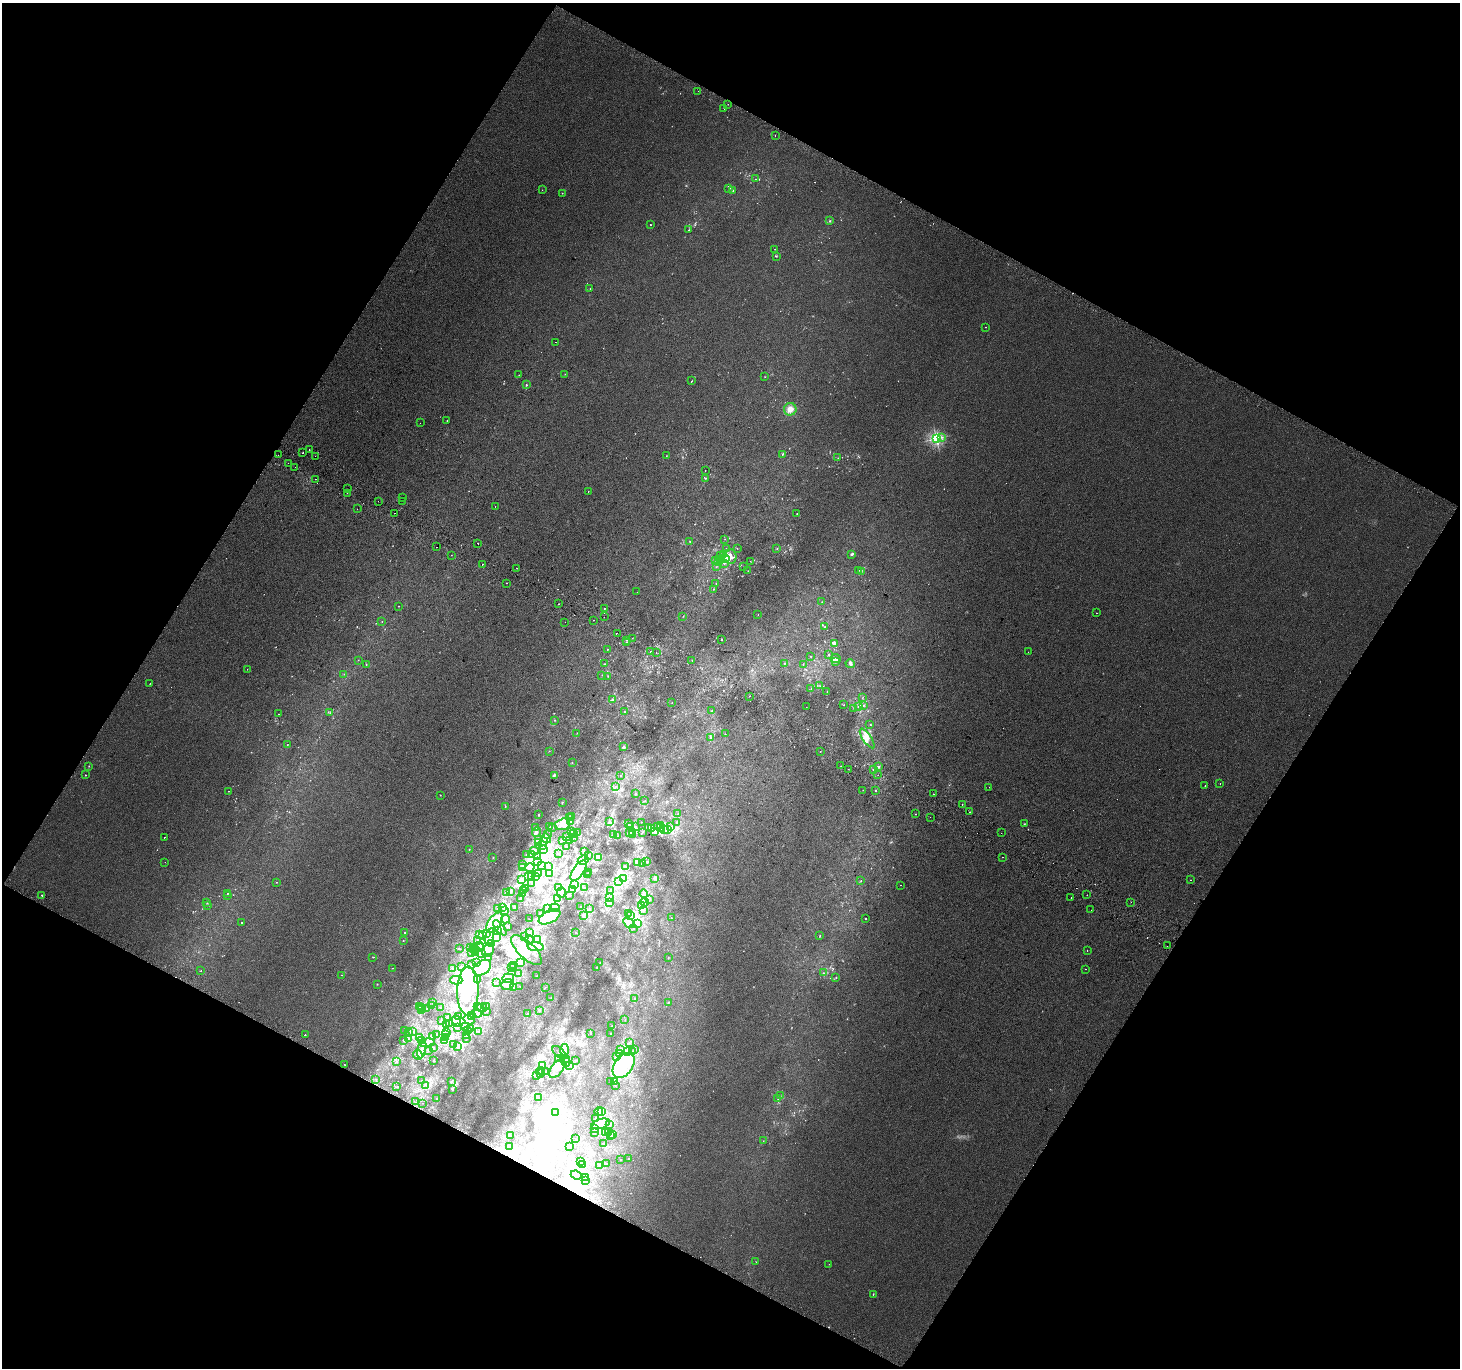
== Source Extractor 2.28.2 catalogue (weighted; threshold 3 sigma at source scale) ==
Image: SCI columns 32-5862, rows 300-5760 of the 5886 x 5993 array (HDU 1 of 3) = the unmasked area's bounding box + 8 px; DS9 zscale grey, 4 x 4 block average (1 PNG px = mean of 4 x 4 image px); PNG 1462 x 1370 px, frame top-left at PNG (2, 3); each listed source drawn as its Kron ellipse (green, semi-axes under 4 px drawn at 4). Shown black and unused: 47% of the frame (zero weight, under 2 of 3 exposures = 2% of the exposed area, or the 3 px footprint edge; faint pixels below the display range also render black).
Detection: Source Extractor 2.28.2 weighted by HDU 2 'WHT'. Background 0.00674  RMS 0.007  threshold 0.0315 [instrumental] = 3 sigma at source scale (4.5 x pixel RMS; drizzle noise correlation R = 1.50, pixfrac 1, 0.0396/0.0396 arcsec/px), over >= 5 px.
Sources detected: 957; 27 too faint to see at this stretch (4 x 4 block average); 151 inside a brighter object's white glare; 21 cosmic-ray / hot-pixel residue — neither listed nor drawn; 31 coinciding with a brighter row at this scale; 94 inside a brighter listed object's ellipse — not listed separately; of the other 633, all 500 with FLUX_AUTO >= 1.01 (the completeness limit of this list) listed and drawn (133 fainter detections not listed), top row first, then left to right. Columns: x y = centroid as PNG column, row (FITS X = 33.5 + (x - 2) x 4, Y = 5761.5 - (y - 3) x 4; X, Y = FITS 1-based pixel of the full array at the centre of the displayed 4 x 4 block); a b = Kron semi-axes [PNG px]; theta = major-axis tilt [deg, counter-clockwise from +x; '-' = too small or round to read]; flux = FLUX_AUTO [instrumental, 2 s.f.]
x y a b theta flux
698 91 2 2 - 1.3
728 104 2 2 - 1.1
724 109 2 2 - 3.2
775 136 2 2 - 4.4
755 179 2 2 - 1
729 189 2 2 - 1.8
542 190 2 2 - 1.1
733 190 2 2 - 2.5
562 193 2 2 - 1.5
829 221 3 2 - 3.8
650 225 2 2 - 2.4
689 230 2 2 - 2.4
775 249 2 2 - 1.2
776 256 3 2 - 3.2
590 289 2 2 - 1.5
986 327 2 2 - 1.6
555 342 2 2 - 2.5
565 374 2 2 - 1.2
519 375 2 2 - 3.1
765 377 2 2 - 1.2
692 381 2 2 - 1.8
526 385 2 2 - 4.3
790 409 6 6 - 28
447 420 2 2 - 1.5
420 423 2 2 - 6.6
941 437 3 2 - 5.3
936 438 2 2 - 730
309 450 2 2 - 1.4
303 453 2 2 - 5.5
782 454 2 2 - 2.9
278 455 2 2 - 1
666 455 2 2 - 1.3
315 456 2 2 - 8.2
838 458 2 2 - 1.4
288 463 2 2 - 1
295 467 2 2 - 1.5
705 470 2 2 - 2.7
705 478 2 2 - 2.5
315 479 2 2 - 1.1
347 489 2 2 - 2
588 491 2 2 - 1.6
347 493 2 2 - 1.4
403 498 2 2 - 4.6
378 501 2 2 - 1.2
402 501 2 2 - 1.4
495 507 2 2 - 3.8
357 509 2 2 - 1.5
394 513 2 2 - 1.2
797 514 2 2 - 1.4
725 539 2 2 - 1.3
690 541 2 2 - 2
478 543 2 2 - 7.6
437 547 2 2 - 7.5
737 548 2 2 - 1.2
777 548 2 2 - 2
726 549 2 2 - 1.2
724 554 2 2 - 2.5
852 554 3 2 - 7.8
451 555 2 2 - 1.3
721 556 2 2 - 1.5
730 557 7 6 - 26
725 558 4 4 - 31
716 560 2 2 - 2.1
720 560 2 2 - 4
718 561 2 2 - 2.6
750 561 2 2 - 1.1
724 563 2 2 - 3.9
482 564 2 2 - 12
716 567 2 2 - 1.6
744 567 2 2 - 1.6
517 568 2 2 - 1.7
859 570 2 2 - 1.1
748 571 2 2 - 1.1
861 571 2 2 - 1.9
506 583 2 2 - 2.5
716 584 2 2 - 1.6
713 589 2 2 - 1.4
637 592 2 2 - 2.2
822 602 2 2 - 1.1
559 604 2 2 - 2.6
399 606 2 2 - 1.7
604 608 2 2 - 14
1096 613 2 2 - 4.4
758 615 2 2 - 1.3
683 616 2 2 - 1.4
604 617 2 2 - 1.2
593 620 2 2 - 1.2
382 622 2 2 - 1.5
565 622 2 2 - 1.6
825 627 2 2 - 1.2
617 633 2 2 - 1.5
632 638 2 2 - 1
626 640 2 2 - 1
721 640 2 2 - 3.8
626 642 2 2 - 1.2
834 643 4 3 - 7.9
607 649 2 2 - 2.1
650 651 2 2 - 2
656 652 2 2 - 2.8
1028 652 2 2 - 1.7
828 655 2 2 - 3
811 656 2 2 - 1.1
835 659 5 3 - 13
358 660 2 2 - 1.2
692 660 2 2 - 1.2
836 662 3 2 - 3.1
784 663 2 2 - 1.5
604 664 2 2 - 2.7
803 664 2 2 - 1.2
850 664 4 3 - 6.7
366 665 2 2 - 1.3
247 669 2 2 - 1.8
344 674 2 2 - 1.4
602 675 2 2 - 1.3
608 676 2 2 - 2.3
150 684 2 2 - 1
820 686 2 2 - 2.5
811 689 2 2 - 1.1
827 691 2 2 - 1.3
749 696 2 2 - 1.3
863 697 2 2 - 1.3
613 700 3 2 - 9.3
672 702 2 2 - 1.4
843 705 2 2 - 1.1
863 705 2 2 - 3.6
859 706 2 2 - 2.2
806 707 2 2 - 1.4
854 708 2 2 - 1.2
712 710 2 2 - 1.3
624 711 2 2 - 2
330 713 2 2 - 1.3
279 714 2 2 - 1.5
555 720 2 2 - 1.8
870 724 2 2 - 1.6
577 733 2 2 - 1.2
725 734 2 2 - 4.8
711 737 3 2 - 4.5
867 739 11 4 -56 22
287 745 2 2 - 1.3
624 747 3 2 - 6.9
549 751 2 2 - 1.3
820 751 2 2 - 1.1
572 763 2 2 - 2.3
89 766 2 2 - 1.4
841 766 2 2 - 3.9
878 767 3 2 - 3.9
848 769 2 2 - 6.5
873 770 2 2 - 2.3
85 775 2 2 - 3.1
554 775 3 3 - 6.4
878 775 2 2 - 1.8
621 776 2 2 - 1.6
1220 783 2 2 - 4.6
1205 785 2 2 - 2.7
616 786 2 2 - 1.3
989 787 2 2 - 1.3
863 790 2 2 - 1.2
229 791 2 2 - 1.5
876 791 2 2 - 29
635 794 2 2 - 2.9
933 794 2 2 - 6.8
440 795 2 2 - 1.5
645 801 2 2 - 1.2
562 803 2 2 - 2.1
962 804 2 2 - 2.2
505 806 2 2 - 1.7
970 812 2 2 - 3.6
678 814 2 2 - 1
915 814 2 2 - 4.1
538 815 2 2 - 2.3
570 817 2 2 - 2.7
572 817 3 2 - 3.3
930 817 2 2 - 5
570 821 3 2 - 3.9
610 822 2 2 - 2.7
641 822 2 2 - 1.3
676 823 2 2 - 1.3
563 824 7 5 16 31
629 824 3 2 - 4.5
1024 824 2 2 - 1.9
550 826 2 2 - 1.2
631 826 2 2 - 2.9
661 826 2 2 - 3.6
535 827 2 2 - 20
636 827 2 2 - 2.4
649 827 2 2 - 3.1
657 827 3 3 - 7.6
670 827 3 2 - 3.7
553 828 2 2 - 1.3
661 828 3 2 - 4.4
651 829 2 2 - 1.7
664 830 4 2 - 5.2
668 830 2 2 - 5.9
536 832 5 3 - 8.8
572 832 2 2 - 1.4
578 832 2 2 - 1.3
633 832 2 2 - 4.3
642 832 2 2 - 1.9
655 832 3 3 - 6.6
574 833 2 2 - 1.5
629 833 2 2 - 3.6
1001 833 2 2 - 3.4
548 834 2 2 - 1.3
614 835 2 2 - 1.9
632 835 2 2 - 4.5
566 836 2 2 - 2.4
618 836 2 2 - 1.1
164 837 2 2 - 5.8
546 838 5 4 - 19
573 838 2 2 - 2.9
538 839 2 2 - 1.2
562 840 2 2 - 2.5
569 841 2 2 - 3.1
539 842 2 2 - 1.9
543 842 4 3 - 9.4
542 846 4 3 - 13
566 847 2 2 - 1.4
469 849 2 2 - 1.6
543 850 3 2 - 4.7
534 851 4 2 - 5.8
584 851 2 2 - 1.1
558 853 2 2 - 1.3
527 854 2 2 - 1.1
531 855 2 2 - 2.8
589 855 2 2 - 2.2
537 856 3 2 - 8
493 857 2 2 - 1.8
1002 857 2 2 - 10
598 858 4 2 - 7.7
583 860 5 3 - 12
646 861 2 2 - 1.8
165 862 2 2 - 2.2
538 862 3 2 - 4.1
637 862 3 2 - 5.8
523 864 3 2 - 3.9
643 864 3 2 - 3.6
541 866 2 2 - 1.2
626 866 2 2 - 2.6
548 867 2 2 - 1.7
523 868 2 2 - 4.8
530 868 4 3 - 9.6
579 871 12 5 56 56
589 872 3 2 - 3.4
538 873 2 2 - 1.6
550 874 2 2 - 3.5
587 874 2 2 - 2.7
529 877 2 2 - 3
531 877 2 2 - 1.6
535 877 2 2 - 2.2
655 878 4 2 - 6.4
624 879 2 2 - 2.3
522 880 3 2 - 4.6
861 880 2 2 - 1.6
1190 880 2 2 - 18
276 882 2 2 - 1.2
618 882 2 2 - 2.2
532 883 3 2 - 3.8
575 884 3 3 - 9.5
900 885 2 2 - 2
558 887 2 2 - 1.2
584 887 2 2 - 2
525 888 2 2 - 1.8
523 890 2 2 - 1.9
572 890 4 4 - 11
510 891 3 2 - 4.1
610 891 2 2 - 2.2
506 892 3 2 - 1.8
227 893 2 2 - 1.5
522 893 3 2 - 1.3
561 893 5 3 - 12
644 894 4 4 - 10
42 895 2 2 - 4.5
1087 895 2 2 - 1.7
228 896 2 2 - 1.7
569 896 2 2 - 1.5
520 898 2 2 - 2.1
558 898 2 2 - 2
610 898 2 2 - 1.1
1071 898 2 2 - 9.1
650 899 2 2 - 1.5
644 902 4 2 - 5.5
1131 902 2 2 - 4.7
207 903 2 2 - 1.7
610 903 2 2 - 2.7
208 906 3 2 - 1.7
642 906 4 2 - 5.1
503 907 3 2 - 5.7
580 907 2 2 - 1.2
497 908 2 2 - 1.1
514 908 3 2 - 5.3
555 908 5 3 - 10
547 909 4 2 - 14
590 909 4 2 - 3.6
1091 910 2 2 - 3.7
505 911 2 2 - 1.4
644 911 3 2 - 4.6
629 913 2 2 - 1.3
540 914 2 2 - 3.3
631 915 3 2 - 5.2
583 916 2 2 - 5.5
549 917 12 6 26 50
671 918 2 2 - 1.4
505 919 4 3 - 9.5
529 919 2 2 - 1.4
865 919 2 2 - 17
241 922 2 2 - 1.8
495 923 11 6 55 50
629 923 6 4 -35 36
638 923 3 2 - 6.1
507 927 2 2 - 1.7
500 928 9 3 -51 16
633 928 2 2 - 1.3
498 931 3 2 - 3.8
405 932 2 2 - 4
529 932 2 2 - 1.4
576 933 2 2 - 1.2
479 934 2 2 - 1.9
486 934 2 2 - 3.7
482 935 3 2 - 8.7
489 936 9 4 75 25
525 936 2 2 - 1.8
820 936 2 2 - 2.1
496 938 4 4 - 11
537 939 3 2 - 3.6
403 940 2 2 - 2.6
529 940 4 4 - 13
477 941 2 2 - 1
491 944 3 2 - 3.9
480 946 2 2 - 2.8
1167 946 2 2 - 2.1
536 947 8 3 -4 22
470 948 2 2 - 1.7
473 948 2 2 - 1.5
480 948 2 2 - 3.2
459 949 2 2 - 1.8
476 949 3 2 - 6.9
488 950 7 5 55 22
526 950 19 8 -44 74
1087 950 2 2 - 3.6
471 953 3 2 - 2.3
475 953 3 3 - 7.9
481 953 2 2 - 2
373 957 2 2 - 1.8
489 957 2 2 - 1.3
668 957 2 2 - 1.8
600 962 2 2 - 1.1
476 963 2 2 - 1.8
520 963 3 3 - 5.1
471 965 2 2 - 2.1
513 965 2 2 - 1
461 967 2 2 - 2.7
512 967 2 2 - 1
597 967 2 2 - 2.6
392 968 2 2 - 1.1
452 968 2 2 - 1.2
482 968 10 7 34 45
514 968 2 2 - 1.4
1085 969 2 2 - 3.1
201 970 2 2 - 1
824 973 2 2 - 2.9
519 974 2 2 - 1.1
342 975 2 2 - 1.3
537 976 2 2 - 1.5
836 977 2 2 - 2
508 978 6 5 - 21
477 979 4 2 - 4
456 980 6 2 -2 10
497 982 2 2 - 1.2
377 984 2 2 - 2.1
507 984 6 5 - 65
520 986 2 2 - 1.4
514 987 2 2 - 1.7
545 987 2 2 - 1.2
468 991 24 10 89 140
551 997 2 2 - 2.1
634 998 2 2 - 1.2
668 1002 2 2 - 2.1
433 1003 2 2 - 1.1
432 1005 2 2 - 1.3
477 1006 2 2 - 1.3
420 1007 2 2 - 5.6
422 1007 2 2 - 1.3
440 1007 2 2 - 1.2
486 1007 2 2 - 1.6
482 1008 5 2 - 7
426 1009 3 2 - 2.4
421 1010 2 2 - 2.3
539 1010 2 2 - 2
486 1011 2 2 - 1.7
477 1013 4 3 - 8.7
527 1014 2 2 - 1.8
471 1015 2 2 - 2.1
458 1017 2 2 - 3.8
448 1018 3 3 - 6
442 1020 2 2 - 1.1
469 1020 6 3 -27 23
625 1020 2 2 - 1.1
456 1021 6 3 -72 14
449 1024 3 2 - 4.4
447 1025 2 2 - 2.7
465 1026 2 2 - 1.7
612 1026 2 2 - 1.3
457 1027 2 2 - 1.3
471 1028 2 2 - 1.9
405 1030 2 2 - 1.4
467 1030 2 2 - 2.1
479 1031 2 2 - 2.1
409 1032 2 2 - 1.8
412 1032 3 2 - 3.5
446 1033 2 2 - 1.6
590 1034 2 2 - 1
611 1034 2 2 - 2.6
305 1035 2 2 - 15
437 1035 2 2 - 1.2
446 1035 2 2 - 1.1
432 1036 2 2 - 2.6
467 1036 2 2 - 1.1
445 1037 2 2 - 7.6
409 1038 2 2 - 2.1
419 1038 2 2 - 2.5
467 1038 2 2 - 2.4
444 1040 2 2 - 2.1
404 1041 2 2 - 2.5
422 1041 2 2 - 1.5
427 1043 7 4 10 24
629 1043 2 2 - 2
453 1045 2 2 - 1.1
457 1046 2 2 - 7.7
434 1048 2 2 - 1.1
422 1049 9 3 77 24
621 1049 3 2 - 2.1
429 1050 2 2 - 2
564 1050 5 4 - 17
634 1050 2 2 - 2.9
627 1051 2 2 - 2
633 1052 2 2 - 1.4
559 1053 8 5 -43 14
620 1053 3 2 - 4.5
418 1055 5 2 - 6.6
617 1057 2 2 - 1.3
558 1059 4 2 - 7.5
566 1060 2 2 - 2.9
576 1060 2 2 - 2.1
397 1061 2 2 - 1.3
434 1061 2 2 - 3
566 1062 4 2 - 2.7
344 1064 2 2 - 1.5
542 1065 3 2 - 4.1
570 1065 2 2 - 1.9
624 1065 14 9 54 100
557 1068 11 5 55 47
541 1071 4 2 - 3.5
545 1071 2 2 - 1
540 1073 2 2 - 1.5
536 1075 3 2 - 3.8
376 1079 2 2 - 1.4
422 1081 2 2 - 1.1
610 1081 2 2 - 1.3
451 1082 4 2 - 5
614 1082 2 2 - 1.3
426 1085 2 2 - 1
615 1085 2 2 - 1.7
397 1087 2 2 - 2.5
452 1089 3 2 - 4.1
780 1096 2 2 - 1.2
538 1098 2 2 - 3.3
437 1099 2 2 - 2.4
778 1099 2 2 - 2.7
416 1102 2 2 - 2.2
422 1103 2 2 - 3.2
599 1111 4 2 - 4.1
601 1111 2 2 - 3.1
555 1112 3 2 - 4
596 1118 3 2 - 3.8
601 1124 9 5 17 31
609 1124 2 2 - 1.9
595 1129 3 2 - 5.1
594 1132 2 2 - 1.7
605 1133 2 2 - 1.4
609 1133 2 2 - 1.9
613 1134 3 2 - 2.2
610 1135 2 2 - 1.9
510 1136 2 2 - 2.2
576 1139 2 2 - 1.9
763 1141 2 2 - 1
604 1144 2 2 - 1.6
509 1147 2 2 - 1.2
570 1147 2 2 - 2.1
629 1159 2 2 - 4.7
621 1160 2 2 - 1.9
581 1162 3 2 - 3.4
607 1164 2 2 - 1.4
583 1165 2 2 - 1.3
599 1165 2 2 - 2.1
576 1175 5 4 - 17
585 1177 2 2 - 1.9
586 1180 2 2 - 2.5
756 1262 2 2 - 1.2
829 1264 2 2 - 1.2
873 1294 3 2 - 2.2
Diffuse or blended objects may show on this block-average render without a row.